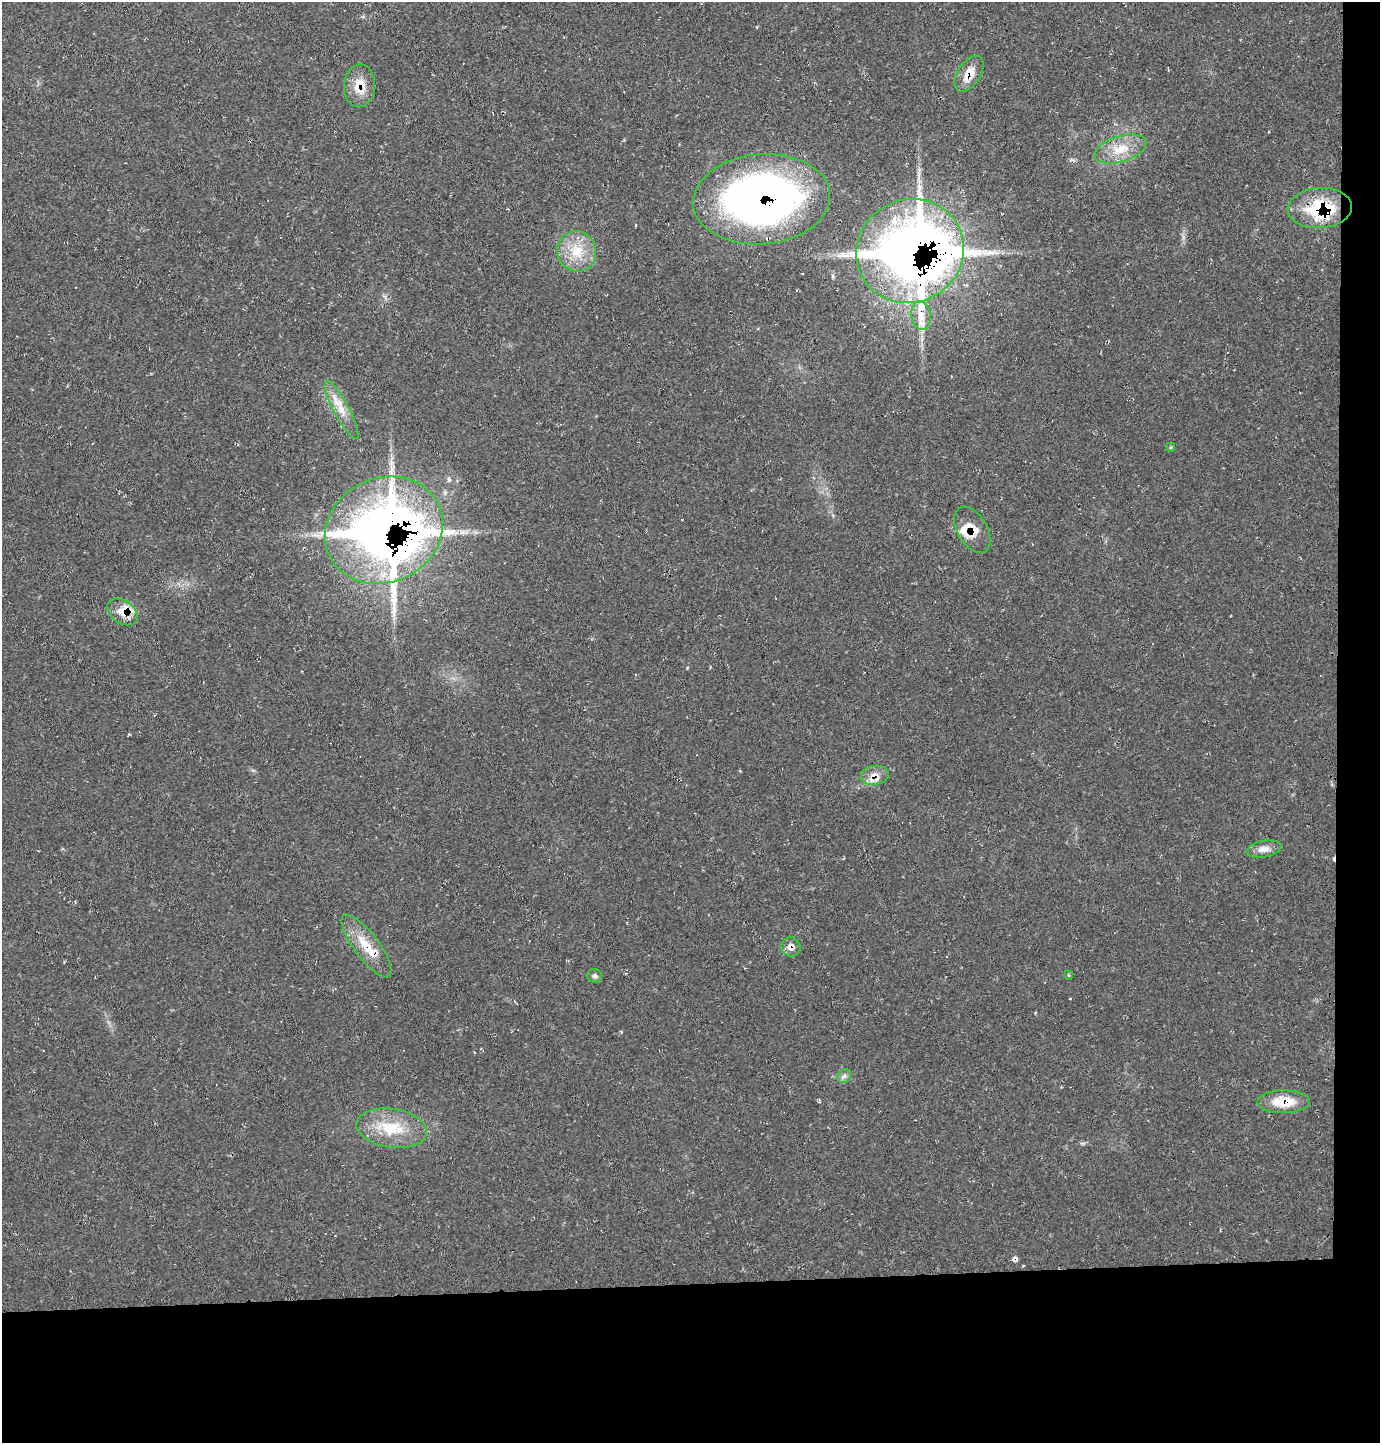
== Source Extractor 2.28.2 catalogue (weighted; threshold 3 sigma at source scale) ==
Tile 9 of 3 x 3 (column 3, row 3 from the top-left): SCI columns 2848-4225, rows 1-1441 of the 4309 x 4326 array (HDU 1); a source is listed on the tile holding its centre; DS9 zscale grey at full resolution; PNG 1382 x 1445 px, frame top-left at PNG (2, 2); each listed source drawn as its Kron ellipse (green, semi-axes under 4 px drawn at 4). Shown black and unused: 14% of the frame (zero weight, under 2 of 3 exposures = <1% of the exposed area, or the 3 px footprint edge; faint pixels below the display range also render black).
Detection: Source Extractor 2.28.2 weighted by HDU 2 'WHT'; one run over the whole footprint, this tile lists its part. Background 0.0209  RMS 0.0061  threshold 0.0273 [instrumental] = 3 sigma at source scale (4.5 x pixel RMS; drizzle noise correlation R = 1.50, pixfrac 1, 0.05/0.05 arcsec/px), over >= 5 px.
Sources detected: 31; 2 cosmic-ray / hot-pixel residue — neither listed nor drawn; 7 inside a brighter listed object's ellipse — not listed separately; the other 22 listed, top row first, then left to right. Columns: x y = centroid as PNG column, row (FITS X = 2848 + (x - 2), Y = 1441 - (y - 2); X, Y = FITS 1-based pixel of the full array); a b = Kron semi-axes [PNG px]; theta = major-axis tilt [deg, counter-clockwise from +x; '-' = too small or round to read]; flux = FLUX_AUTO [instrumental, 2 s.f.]
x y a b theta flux
969 74 20 11 57 9.5
359 86 21 15 85 12
1121 149 27 13 17 14
761 199 69 45 4 320
1320 208 32 20 4 44
577 251 20 19 - 17
910 251 54 51 26 660
921 316 14 9 -81 6.3
341 410 32 7 -62 9.3
1171 447 4 4 - 0.68
384 530 60 52 25 640
972 530 25 15 -60 9.5
122 612 17 11 -34 7.6
875 775 14 9 11 5.9
1264 849 17 8 10 5.2
366 946 38 12 -53 16
791 947 10 9 - 4.3
1068 975 4 3 - 0.59
595 976 7 6 - 1.5
844 1076 7 6 - 1.8
1283 1102 26 11 0 16
392 1128 35 19 -9 24
Overlapping masked pixels (flux is a lower limit): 11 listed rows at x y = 969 74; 359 86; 761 199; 1320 208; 910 251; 384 530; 972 530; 122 612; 875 775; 791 947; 1283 1102
Unlisted compact peaks at least as high as the median listed source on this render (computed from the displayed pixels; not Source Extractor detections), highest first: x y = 740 771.